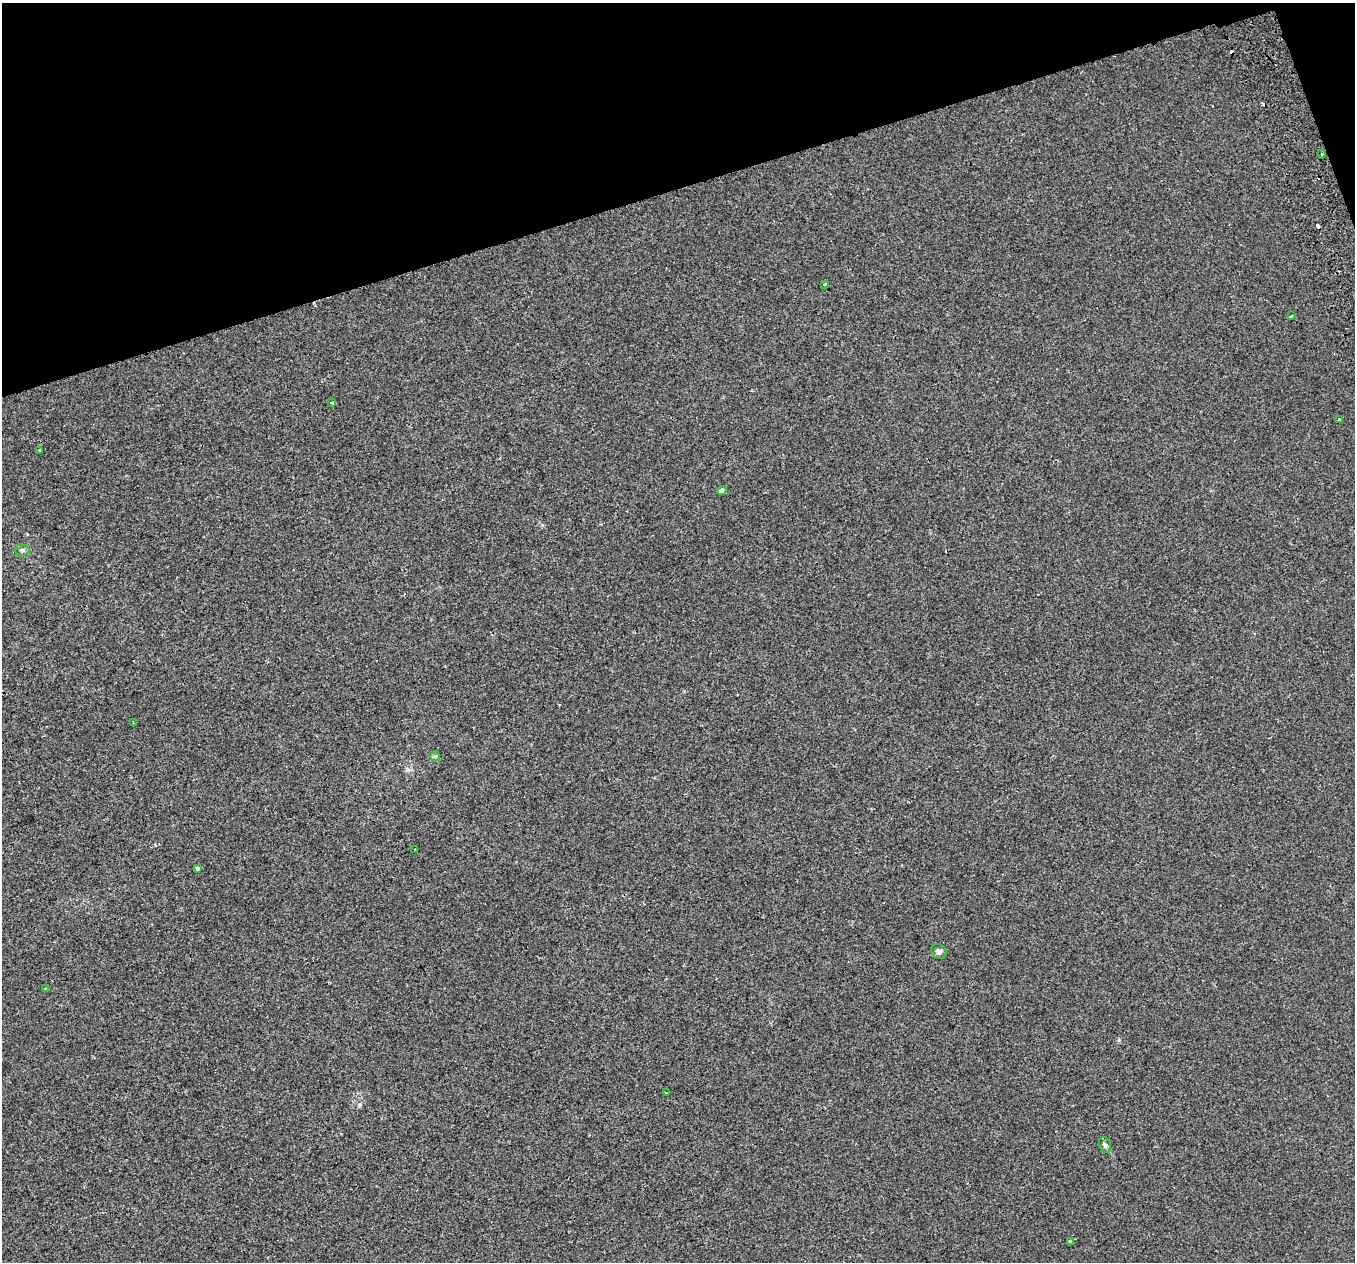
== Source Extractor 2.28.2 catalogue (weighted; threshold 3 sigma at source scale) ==
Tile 3 of 4 x 4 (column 3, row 1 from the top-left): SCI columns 2791-4143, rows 3937-5196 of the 5580 x 5297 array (HDU 1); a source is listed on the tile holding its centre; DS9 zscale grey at full resolution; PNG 1357 x 1264 px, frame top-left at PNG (2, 3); each listed source drawn as its Kron ellipse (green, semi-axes under 4 px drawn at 4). Shown black and unused: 15% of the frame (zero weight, under 2 of 3 exposures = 3% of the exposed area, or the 3 px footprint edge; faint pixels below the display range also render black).
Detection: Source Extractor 2.28.2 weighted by HDU 2 'WHT'; one run over the whole footprint, this tile lists its part. Background 0.00307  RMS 0.0029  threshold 0.0129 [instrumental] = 3 sigma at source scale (4.5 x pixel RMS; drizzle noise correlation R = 1.50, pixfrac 1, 0.0396/0.0396 arcsec/px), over >= 5 px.
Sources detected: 21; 4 cosmic-ray / hot-pixel residue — neither listed nor drawn; the other 17 listed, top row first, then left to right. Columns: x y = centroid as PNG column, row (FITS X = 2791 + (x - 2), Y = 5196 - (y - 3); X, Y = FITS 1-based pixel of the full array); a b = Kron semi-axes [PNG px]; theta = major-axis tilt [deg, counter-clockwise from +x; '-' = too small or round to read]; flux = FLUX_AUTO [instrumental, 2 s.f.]
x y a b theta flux
1321 154 4 3 - 0.77
824 284 3 3 - 0.69
1291 316 3 2 - 0.52
332 403 3 2 - 0.25
1339 419 3 3 - 0.47
40 450 3 2 - 0.99
722 490 5 4 - 1.6
22 550 7 5 0 0.6
133 723 2 2 - 0.22
435 756 5 4 - 0.8
415 850 3 2 - 0.33
197 868 4 4 - 1.1
939 951 8 6 -36 0.92
46 989 3 3 - 2.1
666 1093 3 2 - 0.41
1105 1145 8 6 -74 0.67
1070 1242 3 3 - 0.77
Overlapping masked pixels (flux is a lower limit): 1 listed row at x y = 1321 154